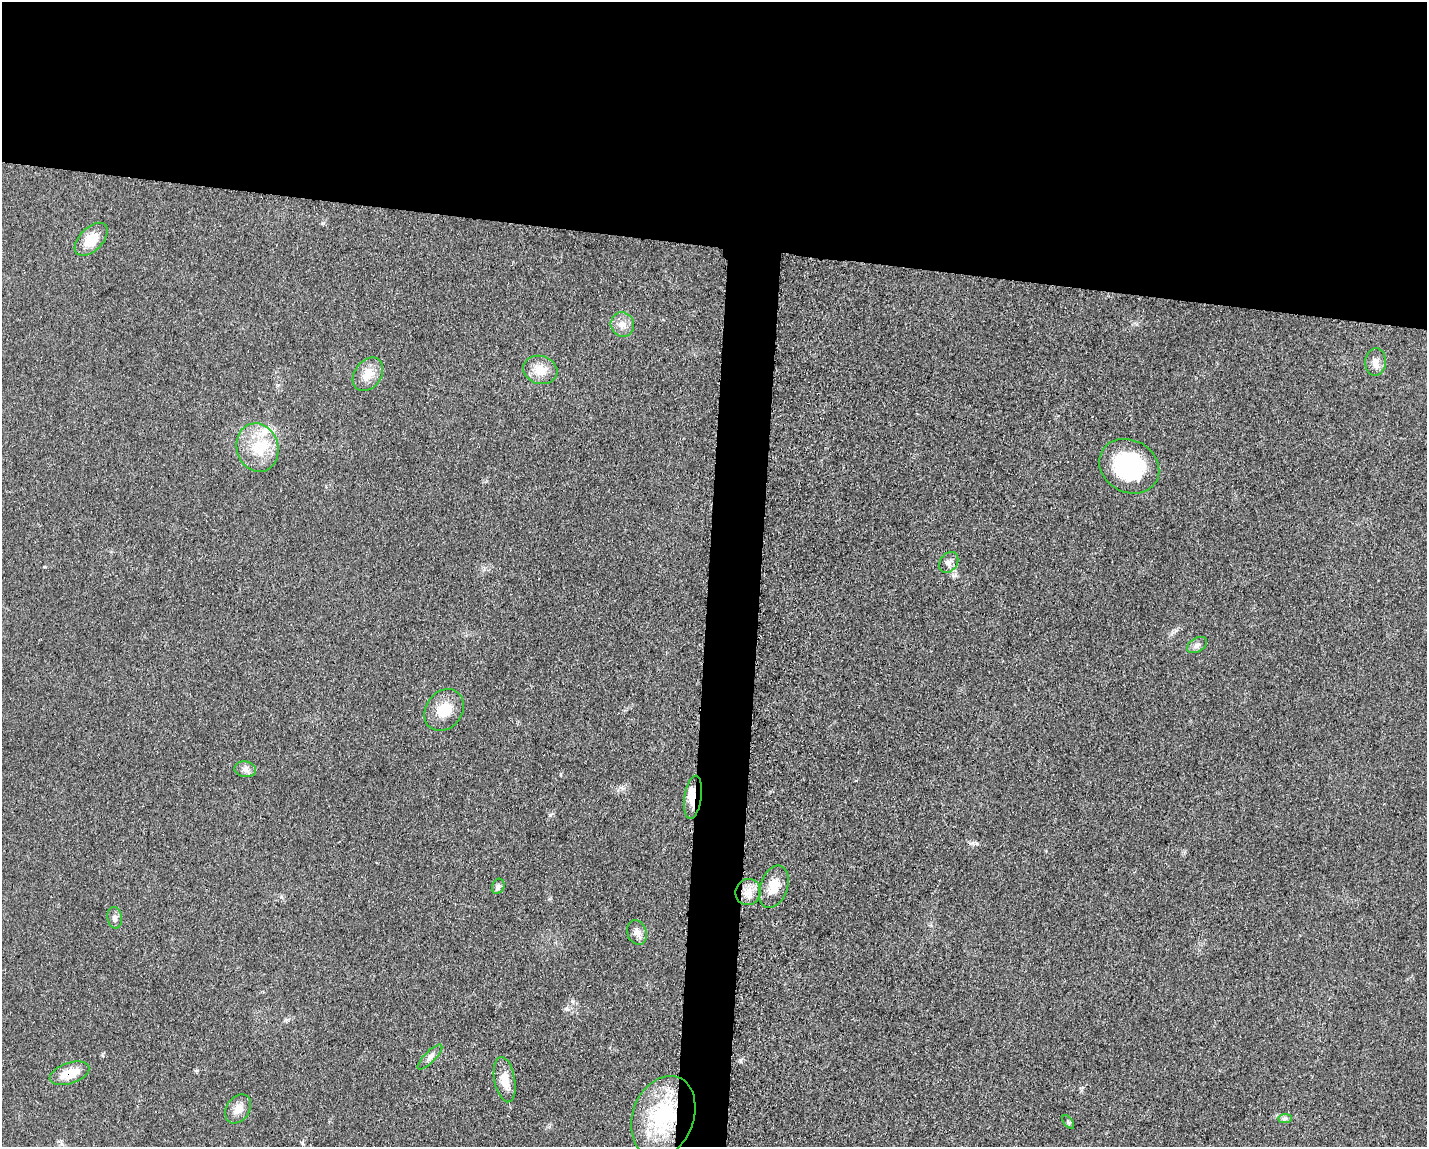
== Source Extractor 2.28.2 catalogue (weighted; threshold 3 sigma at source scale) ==
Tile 2 of 3 x 4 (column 2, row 1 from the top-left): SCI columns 1660-3084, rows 3449-4593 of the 4682 x 4609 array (HDU 1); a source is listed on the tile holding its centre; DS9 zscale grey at full resolution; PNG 1429 x 1149 px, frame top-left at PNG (2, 2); each listed source drawn as its Kron ellipse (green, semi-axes under 4 px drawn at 4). Shown black and unused: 24% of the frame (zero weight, under 3 of 5 exposures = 4% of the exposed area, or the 3 px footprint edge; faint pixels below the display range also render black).
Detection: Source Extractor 2.28.2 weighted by HDU 2 'WHT'; one run over the whole footprint, this tile lists its part. Background 0.0609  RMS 0.0061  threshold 0.0274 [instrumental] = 3 sigma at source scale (4.5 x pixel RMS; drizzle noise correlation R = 1.50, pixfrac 1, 0.05/0.05 arcsec/px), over >= 5 px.
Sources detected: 26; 1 inside a brighter object's white glare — neither listed nor drawn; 1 inside a brighter listed object's ellipse — not listed separately; the other 24 listed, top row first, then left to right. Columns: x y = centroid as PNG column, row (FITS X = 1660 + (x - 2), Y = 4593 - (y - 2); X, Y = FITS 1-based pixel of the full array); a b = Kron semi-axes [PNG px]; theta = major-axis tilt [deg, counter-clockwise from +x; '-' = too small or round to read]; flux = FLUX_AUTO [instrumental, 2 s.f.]
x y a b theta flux
91 239 20 11 45 14
622 324 12 11 - 5.3
1375 362 14 10 84 4.4
540 370 17 14 -17 9
368 374 18 13 55 9.8
257 448 24 20 -75 21
1129 466 31 26 -30 57
949 562 11 8 54 2.8
1197 645 11 6 31 2.4
444 710 22 18 53 13
245 769 11 8 -9 2.8
693 797 22 8 81 8.4
498 886 8 6 69 1.5
774 887 22 13 70 9.5
748 892 13 12 - 7
115 918 11 7 -83 2.3
637 932 12 9 -70 3.6
430 1057 16 5 45 2.9
70 1073 20 10 19 12
505 1080 23 10 -79 9.5
238 1109 16 11 56 6.1
663 1116 42 30 69 58
1285 1119 7 4 1 1.3
1068 1122 8 4 -54 0.95
Overlapping masked pixels (flux is a lower limit): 3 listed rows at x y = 693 797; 70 1073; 663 1116
Unlisted compact peaks at least as high as the median listed source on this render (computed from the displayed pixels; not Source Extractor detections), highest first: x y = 550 815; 740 1060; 567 1009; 977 844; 572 1001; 954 576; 1176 630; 322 223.